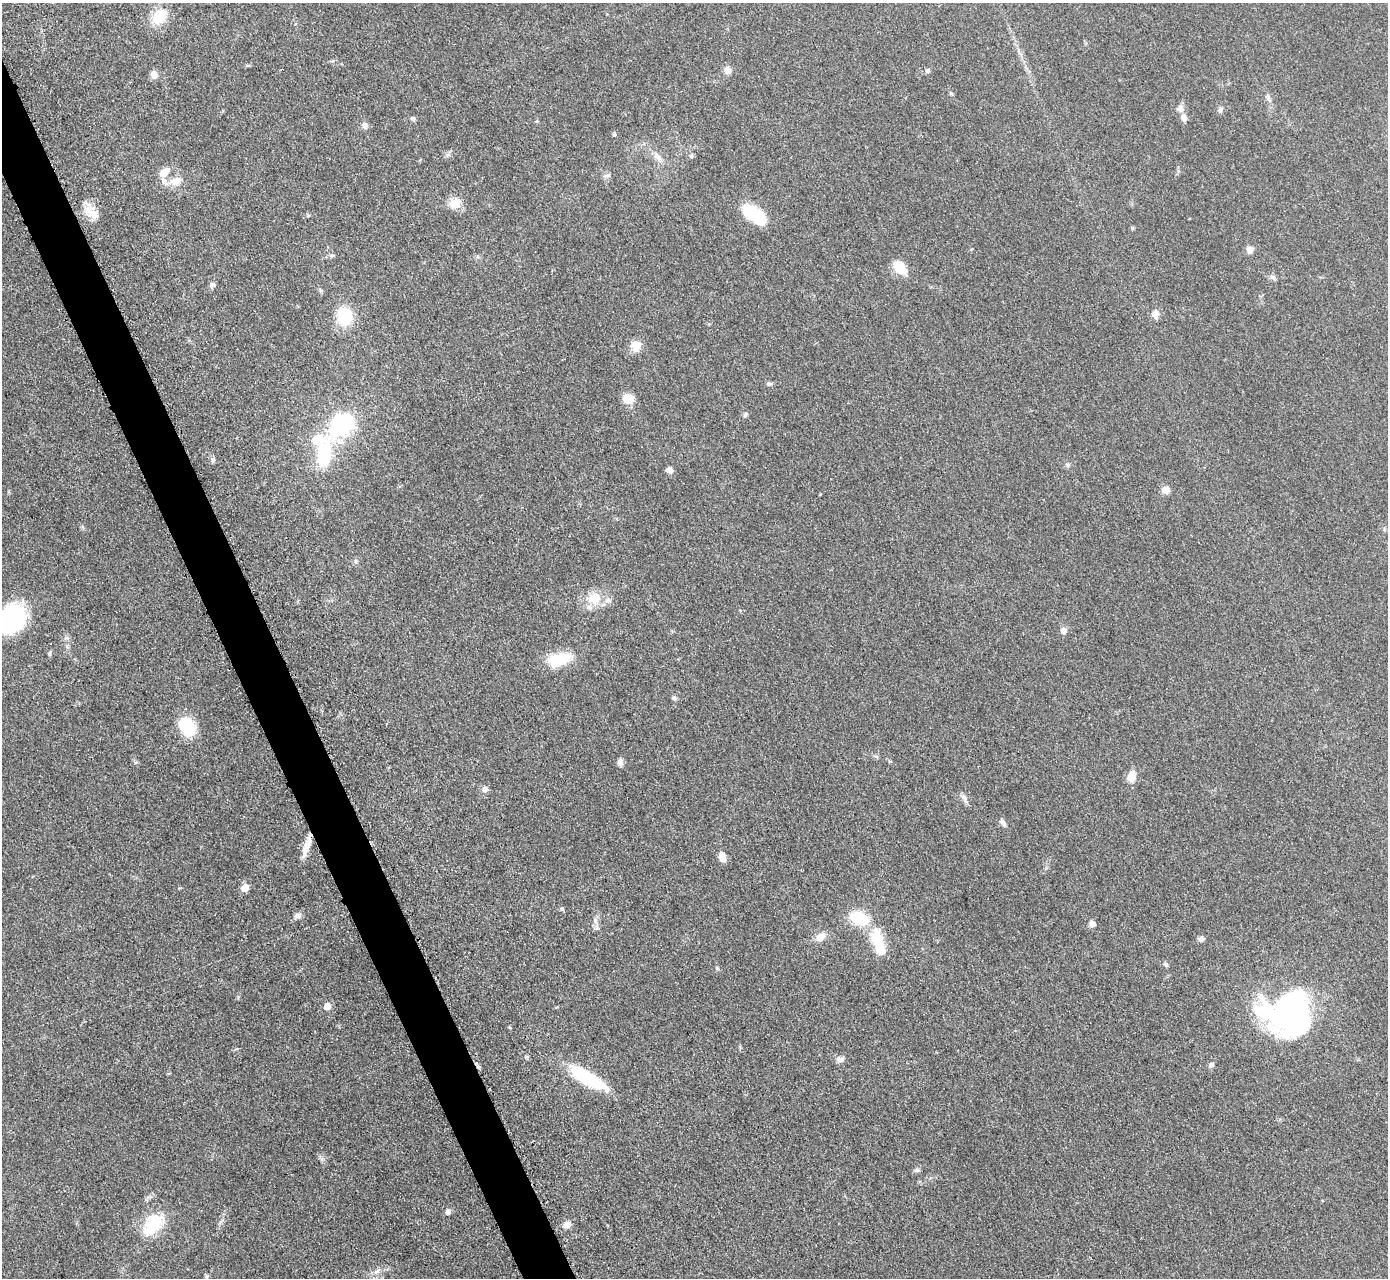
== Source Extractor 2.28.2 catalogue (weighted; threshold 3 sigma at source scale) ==
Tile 11 of 4 x 4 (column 3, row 3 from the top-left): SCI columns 2789-4174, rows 1571-2846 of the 5624 x 5584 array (HDU 1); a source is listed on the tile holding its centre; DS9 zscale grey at full resolution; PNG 1390 x 1280 px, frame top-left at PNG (2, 3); no overlay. Shown black and unused: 3% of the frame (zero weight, under 3 of 5 exposures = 4% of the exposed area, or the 3 px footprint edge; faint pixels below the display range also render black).
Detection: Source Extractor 2.28.2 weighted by HDU 2 'WHT'; one run over the whole footprint, this tile lists its part. Background 0.0524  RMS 0.0056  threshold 0.0251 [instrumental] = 3 sigma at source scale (4.5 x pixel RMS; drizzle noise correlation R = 1.50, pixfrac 1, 0.05/0.05 arcsec/px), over >= 5 px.
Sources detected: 79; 3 inside a brighter object's white glare — not listed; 2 inside a brighter listed object's ellipse — not listed separately; the other 74 listed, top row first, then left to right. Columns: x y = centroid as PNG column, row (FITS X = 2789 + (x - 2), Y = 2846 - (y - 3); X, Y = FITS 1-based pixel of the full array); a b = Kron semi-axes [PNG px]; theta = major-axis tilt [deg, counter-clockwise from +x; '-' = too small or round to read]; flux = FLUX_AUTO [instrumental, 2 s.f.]
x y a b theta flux
159 17 24 17 60 13
728 70 11 8 -45 2.7
927 71 7 5 13 1.2
154 75 8 7 - 4.3
1268 99 8 6 -70 1.6
1180 109 10 9 - 2.7
1220 110 8 6 75 1.4
413 118 7 5 -35 1.1
1184 118 10 6 -79 2.9
365 125 8 7 - 2.4
614 134 6 4 79 0.81
691 156 6 5 - 0.97
658 157 13 7 -53 3.3
164 173 13 8 42 6.7
607 175 11 5 8 1.6
175 181 18 12 12 6.4
455 204 16 12 2 7.1
92 212 24 11 -38 7.5
755 215 27 13 -34 25
1250 249 9 9 - 2.8
332 255 6 4 1 0.89
899 268 15 9 -48 13
1273 277 9 6 -35 1.7
213 285 8 6 57 1.7
320 290 6 4 -73 0.83
1155 314 10 8 86 3.8
345 316 16 13 -85 26
636 345 11 10 - 7.8
769 384 7 6 - 1.1
628 399 12 10 -3 7.7
745 415 8 5 64 1
341 425 21 15 47 66
324 454 34 17 83 33
213 460 6 5 - 1.1
1067 465 7 4 -90 0.97
670 470 8 7 - 2.2
1166 490 9 8 - 3.8
356 562 8 4 82 1.1
594 598 19 16 17 12
11 619 27 22 66 69
1064 630 8 7 - 2.8
67 638 7 4 -18 1
559 659 27 13 16 20
674 698 7 5 -23 1.2
187 726 22 15 -52 21
876 756 9 3 -13 0.92
620 762 9 7 -75 2.2
1132 776 14 10 75 5.8
485 789 6 6 - 2.8
964 798 14 5 -63 2.3
1003 822 12 6 -57 2.1
307 845 25 8 68 6.9
722 857 12 8 -68 4.1
244 888 5 5 - 9.6
562 909 6 5 - 0.94
297 916 10 7 13 2.1
859 918 15 9 -17 29
1092 923 9 8 - 2.4
820 937 15 10 34 4.7
877 938 22 15 -76 17
1201 939 7 6 - 1.9
1166 965 6 4 -17 0.97
717 968 6 4 -20 0.68
327 1006 6 6 - 5.9
1292 1009 43 32 -86 140
840 1059 10 7 2 2.7
1211 1065 8 6 28 1.5
588 1078 42 13 -30 36
917 1170 8 4 -8 0.98
448 1212 8 7 - 1.8
153 1224 29 17 49 25
567 1224 9 8 - 3.3
376 1271 10 5 31 2.3
206 1276 6 5 - 0.87
Overlapping masked pixels (flux is a lower limit): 2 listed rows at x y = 307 845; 588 1078
Isophote crosses this tile's border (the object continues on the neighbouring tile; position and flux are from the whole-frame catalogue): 1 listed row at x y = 11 619
Unlisted compact peaks at least as high as the median listed source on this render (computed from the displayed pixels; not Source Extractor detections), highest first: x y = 951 93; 321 1159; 597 928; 333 61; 1132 228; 595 920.